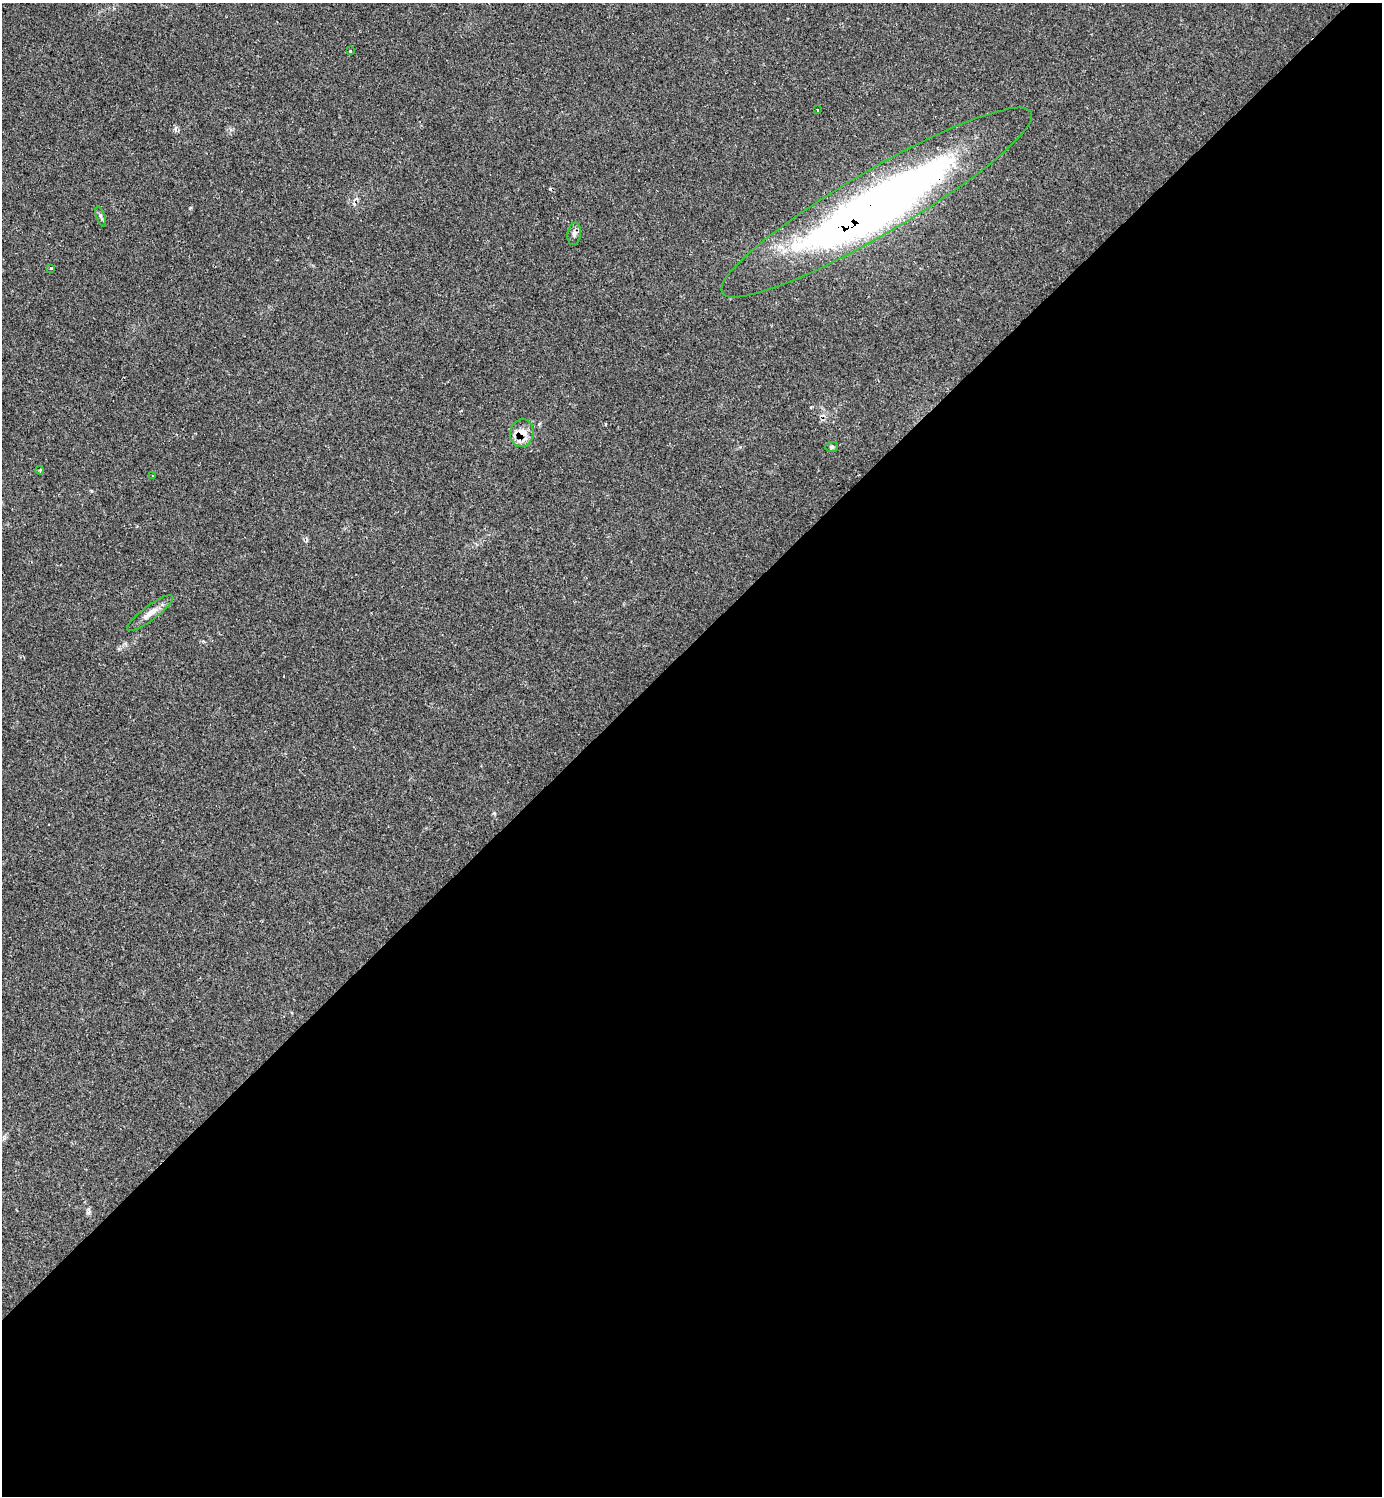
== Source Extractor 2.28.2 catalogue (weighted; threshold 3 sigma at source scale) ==
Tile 15 of 4 x 4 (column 3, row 4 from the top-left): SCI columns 3057-4436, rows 1-1494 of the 5985 x 5985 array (HDU 1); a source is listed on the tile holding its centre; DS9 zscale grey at full resolution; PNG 1384 x 1498 px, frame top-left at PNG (2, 3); each listed source drawn as its Kron ellipse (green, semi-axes under 4 px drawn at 4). Shown black and unused: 57% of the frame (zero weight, under 2 of 3 exposures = <1% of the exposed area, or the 3 px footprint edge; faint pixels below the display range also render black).
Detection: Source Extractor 2.28.2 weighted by HDU 2 'WHT'; one run over the whole footprint, this tile lists its part. Background 0.0626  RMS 0.0057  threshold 0.0257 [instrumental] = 3 sigma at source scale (4.5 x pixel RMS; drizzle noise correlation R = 1.50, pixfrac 1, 0.05/0.05 arcsec/px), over >= 5 px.
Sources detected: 16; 1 inside a brighter object's white glare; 3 cosmic-ray / hot-pixel residue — neither listed nor drawn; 1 inside a brighter listed object's ellipse — not listed separately; the other 11 listed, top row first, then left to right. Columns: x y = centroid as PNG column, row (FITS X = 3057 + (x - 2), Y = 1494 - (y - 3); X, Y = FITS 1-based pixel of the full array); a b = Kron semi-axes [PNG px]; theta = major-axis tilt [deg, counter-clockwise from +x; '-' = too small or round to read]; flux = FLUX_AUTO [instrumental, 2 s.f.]
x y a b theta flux
350 51 3 3 - 1.6
817 110 3 2 - 1
876 203 179 32 30 410
101 217 10 4 -70 1.2
574 234 11 6 81 2.3
51 268 3 2 - 0.46
522 433 14 11 82 7.9
831 447 6 5 - 1
40 470 4 3 - 0.57
153 476 3 3 - 0.85
150 613 28 7 37 5.8
Overlapping masked pixels (flux is a lower limit): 2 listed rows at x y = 876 203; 522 433
Unlisted compact peaks at least as high as the median listed source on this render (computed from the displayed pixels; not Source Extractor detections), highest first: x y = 88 1212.